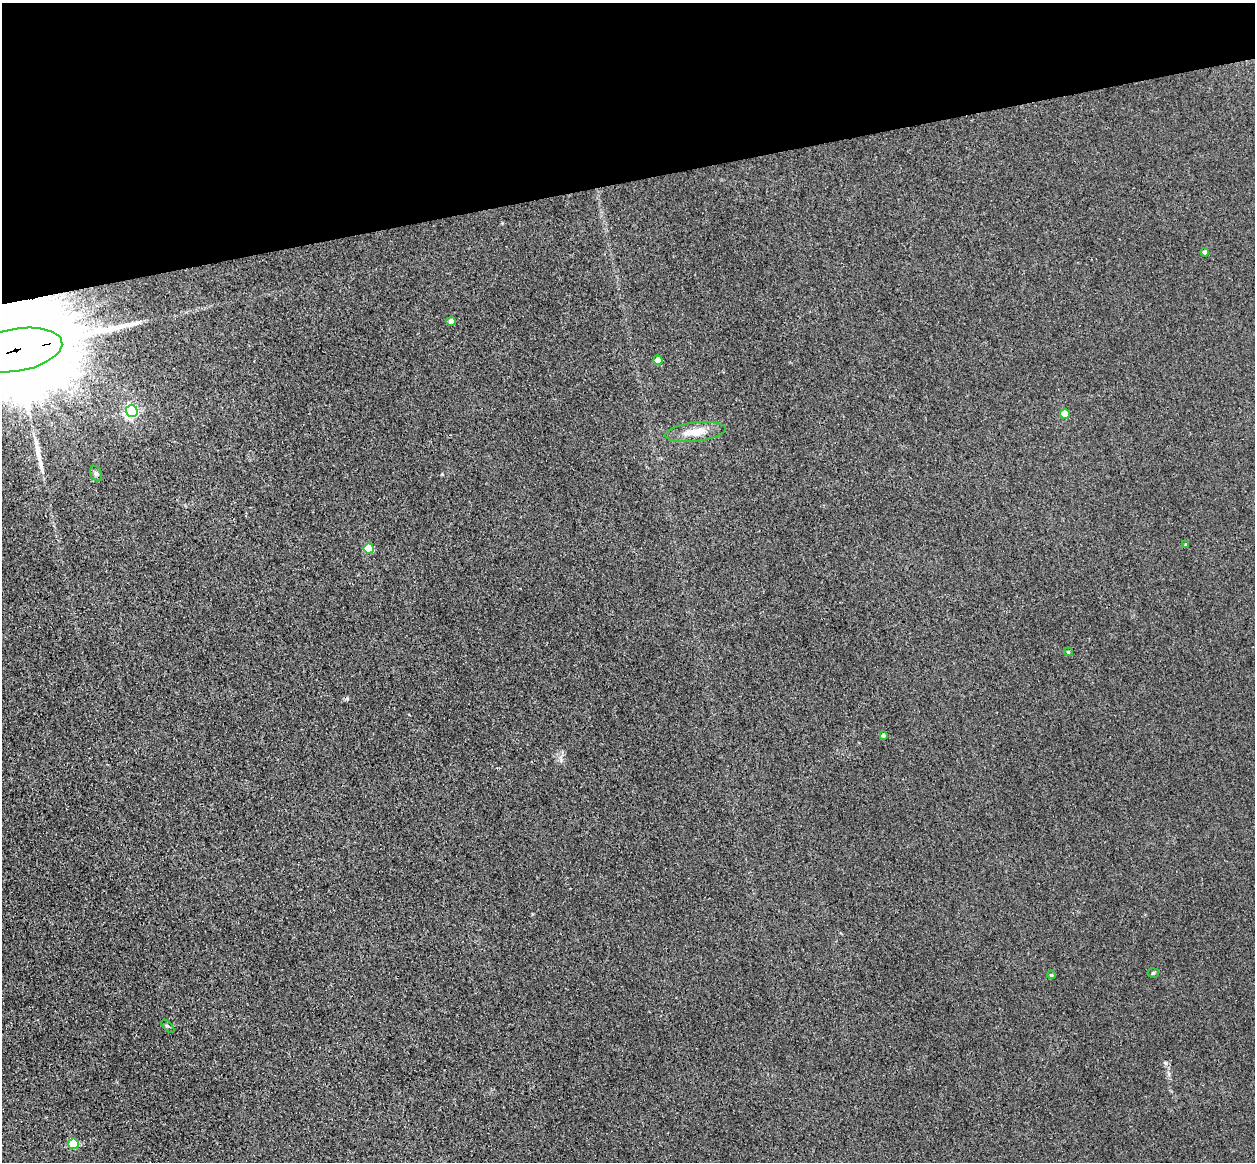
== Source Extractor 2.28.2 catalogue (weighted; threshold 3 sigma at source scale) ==
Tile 3 of 4 x 4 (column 3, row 1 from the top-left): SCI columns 2621-3873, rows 3765-4924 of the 5241 x 5093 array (HDU 1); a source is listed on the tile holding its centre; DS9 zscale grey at full resolution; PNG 1257 x 1164 px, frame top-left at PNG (2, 3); each listed source drawn as its Kron ellipse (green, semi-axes under 4 px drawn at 4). Shown black and unused: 15% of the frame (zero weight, under 3 of 4 exposures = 6% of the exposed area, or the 3 px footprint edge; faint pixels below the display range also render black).
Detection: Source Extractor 2.28.2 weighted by HDU 2 'WHT'; one run over the whole footprint, this tile lists its part. Background 0.0213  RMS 0.0051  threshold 0.0228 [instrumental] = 3 sigma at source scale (4.5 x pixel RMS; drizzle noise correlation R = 1.50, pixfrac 1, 0.05/0.05 arcsec/px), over >= 5 px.
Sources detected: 19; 3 long thin detections or spike segments (spike, bleed or trail) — neither listed nor drawn; the other 16 listed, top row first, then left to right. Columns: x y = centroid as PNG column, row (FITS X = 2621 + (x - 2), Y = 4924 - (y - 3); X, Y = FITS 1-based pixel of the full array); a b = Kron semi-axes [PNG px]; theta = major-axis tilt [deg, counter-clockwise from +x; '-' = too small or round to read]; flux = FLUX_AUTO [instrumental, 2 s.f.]
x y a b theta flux
1205 252 4 4 - 1.4
451 321 4 4 - 2.9
16 350 47 21 10 30000
658 360 4 4 - 4.5
132 411 6 6 - 120
1065 414 5 5 - 10
695 432 30 9 7 9.6
96 474 8 5 -63 1.1
1186 545 3 3 - 0.83
369 548 5 5 - 19
1068 652 4 4 - 0.73
883 735 4 3 - 1.4
1153 973 5 5 - 0.77
1051 975 4 3 - 0.62
168 1026 8 3 -45 0.68
73 1144 5 5 - 35
Overlapping masked pixels (flux is a lower limit): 1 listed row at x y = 16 350
Isophote crosses this tile's border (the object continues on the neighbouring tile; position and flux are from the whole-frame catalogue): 1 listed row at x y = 16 350